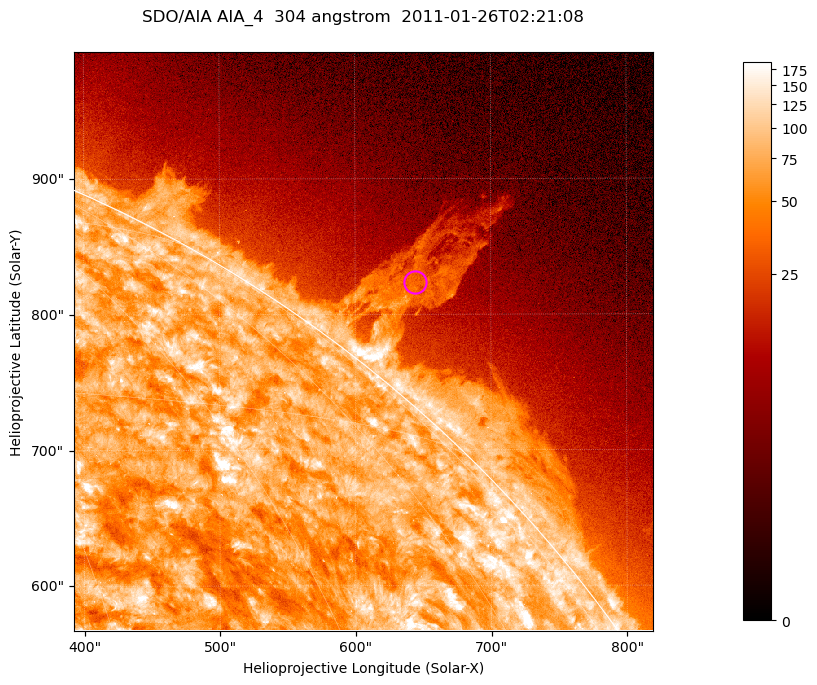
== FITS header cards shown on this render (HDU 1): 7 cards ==
TELESCOP= 'SDO/AIA '           / For AIA: SDO/AIA
INSTRUME= 'AIA_4   '           / For AIA: AIA_ATA1, AIA_ATA2, AIA_ATA3 or AIA_AT
WAVELNTH=                  304 / [angstrom] Wavelength
WAVEUNIT= 'angstrom'           / Wavelength unit: angstrom
DATE-OBS= '2011-01-26T02:21:08.126' / [ISO] Date when observation started; ISO 8
CTYPE1  = 'HPLN-TAN'           / CTYPE1; Typically HPLN
CTYPE2  = 'HPLT-TAN'           / CTYPE2; Typically HPLT

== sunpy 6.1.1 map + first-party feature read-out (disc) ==
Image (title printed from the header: SDO/AIA AIA_4  304 angstrom  2011-01-26T02:21:08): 711 x 711 px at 0.6 arcsec/px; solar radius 975 arcsec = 1624 px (partial field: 2.6% of the solar disc is inside the frame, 42% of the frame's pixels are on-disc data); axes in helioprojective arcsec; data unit not stated in the header (colour bar unlabelled)
Orientation: roll -0.132 deg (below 1 deg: not rotated)
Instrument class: DISC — disc imager (sunpy class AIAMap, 304 A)
Bright regions (active regions / flare kernels): reference = the on-disc median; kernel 7 px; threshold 5 sigma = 123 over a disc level ~74.2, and >= 1.15x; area >= 505 px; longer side >= 9 px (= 5.4 arcsec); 0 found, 0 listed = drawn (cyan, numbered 1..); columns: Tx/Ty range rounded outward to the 2 arcsec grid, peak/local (2 s.f.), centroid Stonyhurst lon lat
Off-limb structures (1.02-1.3 R_sun): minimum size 252 px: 4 found; the strongest spans PA ~320..325 deg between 1.02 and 1.17 R_sun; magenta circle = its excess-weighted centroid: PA ~320 deg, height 1.07 R_sun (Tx ~644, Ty ~824 arcsec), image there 2.8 x the reference